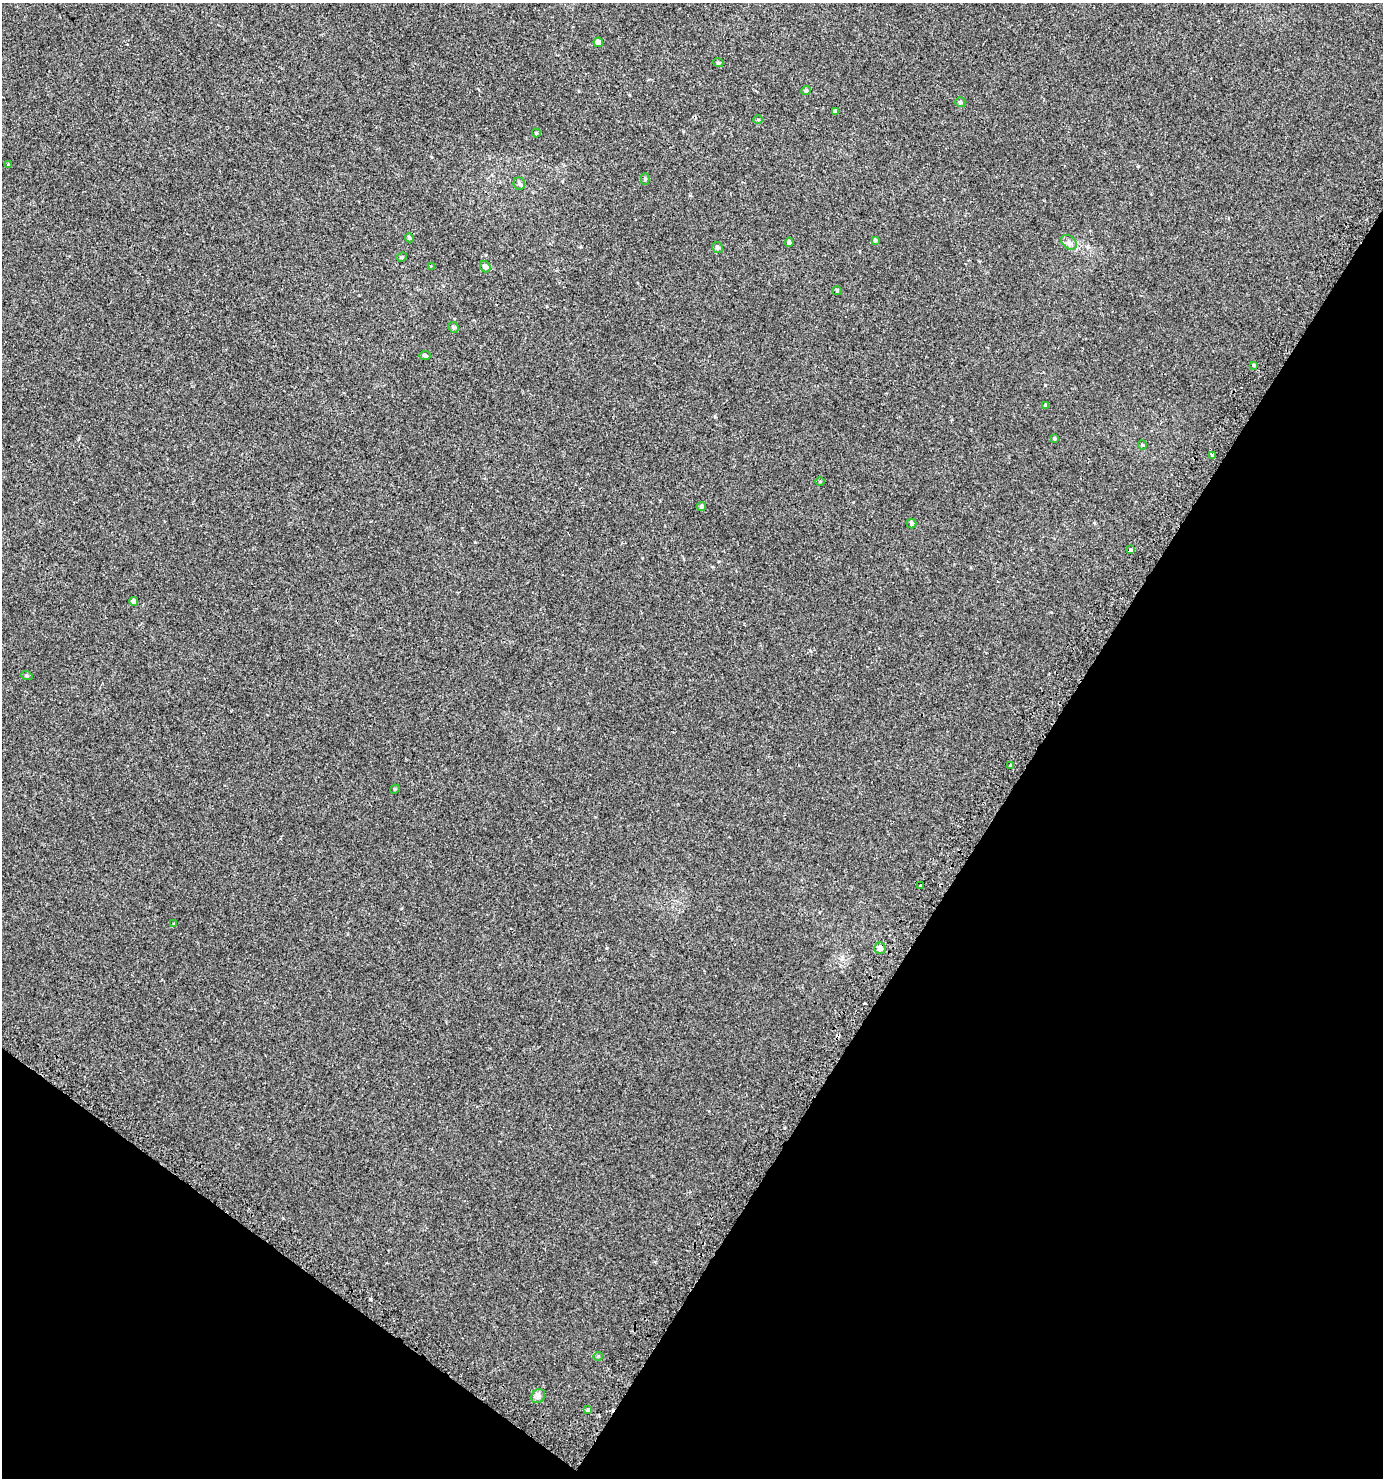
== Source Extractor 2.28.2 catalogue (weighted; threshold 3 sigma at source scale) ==
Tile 15 of 4 x 4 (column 3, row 4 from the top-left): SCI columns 3005-4385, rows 50-1525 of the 6077 x 6018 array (HDU 1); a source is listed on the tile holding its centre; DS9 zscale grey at full resolution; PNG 1385 x 1480 px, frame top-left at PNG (2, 3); each listed source drawn as its Kron ellipse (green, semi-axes under 4 px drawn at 4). Shown black and unused: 31% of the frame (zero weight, under 2 of 3 exposures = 3% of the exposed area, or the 3 px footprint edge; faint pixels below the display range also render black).
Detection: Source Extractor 2.28.2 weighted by HDU 2 'WHT'; one run over the whole footprint, this tile lists its part. Background 0.00251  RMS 0.0043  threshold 0.0192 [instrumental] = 3 sigma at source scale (4.5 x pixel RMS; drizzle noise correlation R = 1.50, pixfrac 1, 0.0396/0.0396 arcsec/px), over >= 5 px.
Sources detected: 42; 2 cosmic-ray / hot-pixel residue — neither listed nor drawn; the other 40 listed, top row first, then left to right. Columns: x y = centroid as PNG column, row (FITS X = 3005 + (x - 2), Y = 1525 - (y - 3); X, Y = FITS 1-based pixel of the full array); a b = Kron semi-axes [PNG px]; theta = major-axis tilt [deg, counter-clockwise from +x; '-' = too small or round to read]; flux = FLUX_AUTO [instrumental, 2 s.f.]
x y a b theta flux
598 42 5 4 - 2
718 63 5 4 - 0.54
806 91 5 4 - 0.78
960 102 5 4 - 0.71
835 112 4 3 - 0.86
758 120 5 3 - 0.4
536 133 4 4 - 0.39
8 165 4 3 - 0.49
645 179 5 4 - 0.55
519 184 6 5 - 0.82
409 238 5 4 - 0.49
875 240 3 3 - 0.68
789 242 4 4 - 0.89
1069 242 9 6 -40 1.4
717 248 5 5 - 0.87
402 257 5 4 - 0.52
431 266 3 3 - 0.43
485 267 6 5 - 1.5
837 291 5 4 - 0.46
453 327 5 5 - 0.66
425 355 5 4 - 0.75
1254 365 4 3 - 1
1046 405 4 3 - 0.71
1055 438 3 3 - 0.49
1142 445 4 4 - 0.4
1212 456 3 3 - 1.8
820 481 5 3 - 0.33
702 506 4 4 - 0.75
912 523 5 5 - 0.83
1131 550 3 3 - 2.6
134 601 4 4 - 1.2
27 676 6 3 -19 0.41
1010 765 3 3 - 3.9
395 789 5 4 - 0.35
920 885 3 3 - 1.6
174 924 3 3 - 0.54
880 948 6 5 - 1.9
598 1356 4 4 - 0.43
538 1396 7 6 - 1.2
588 1410 3 3 - 3